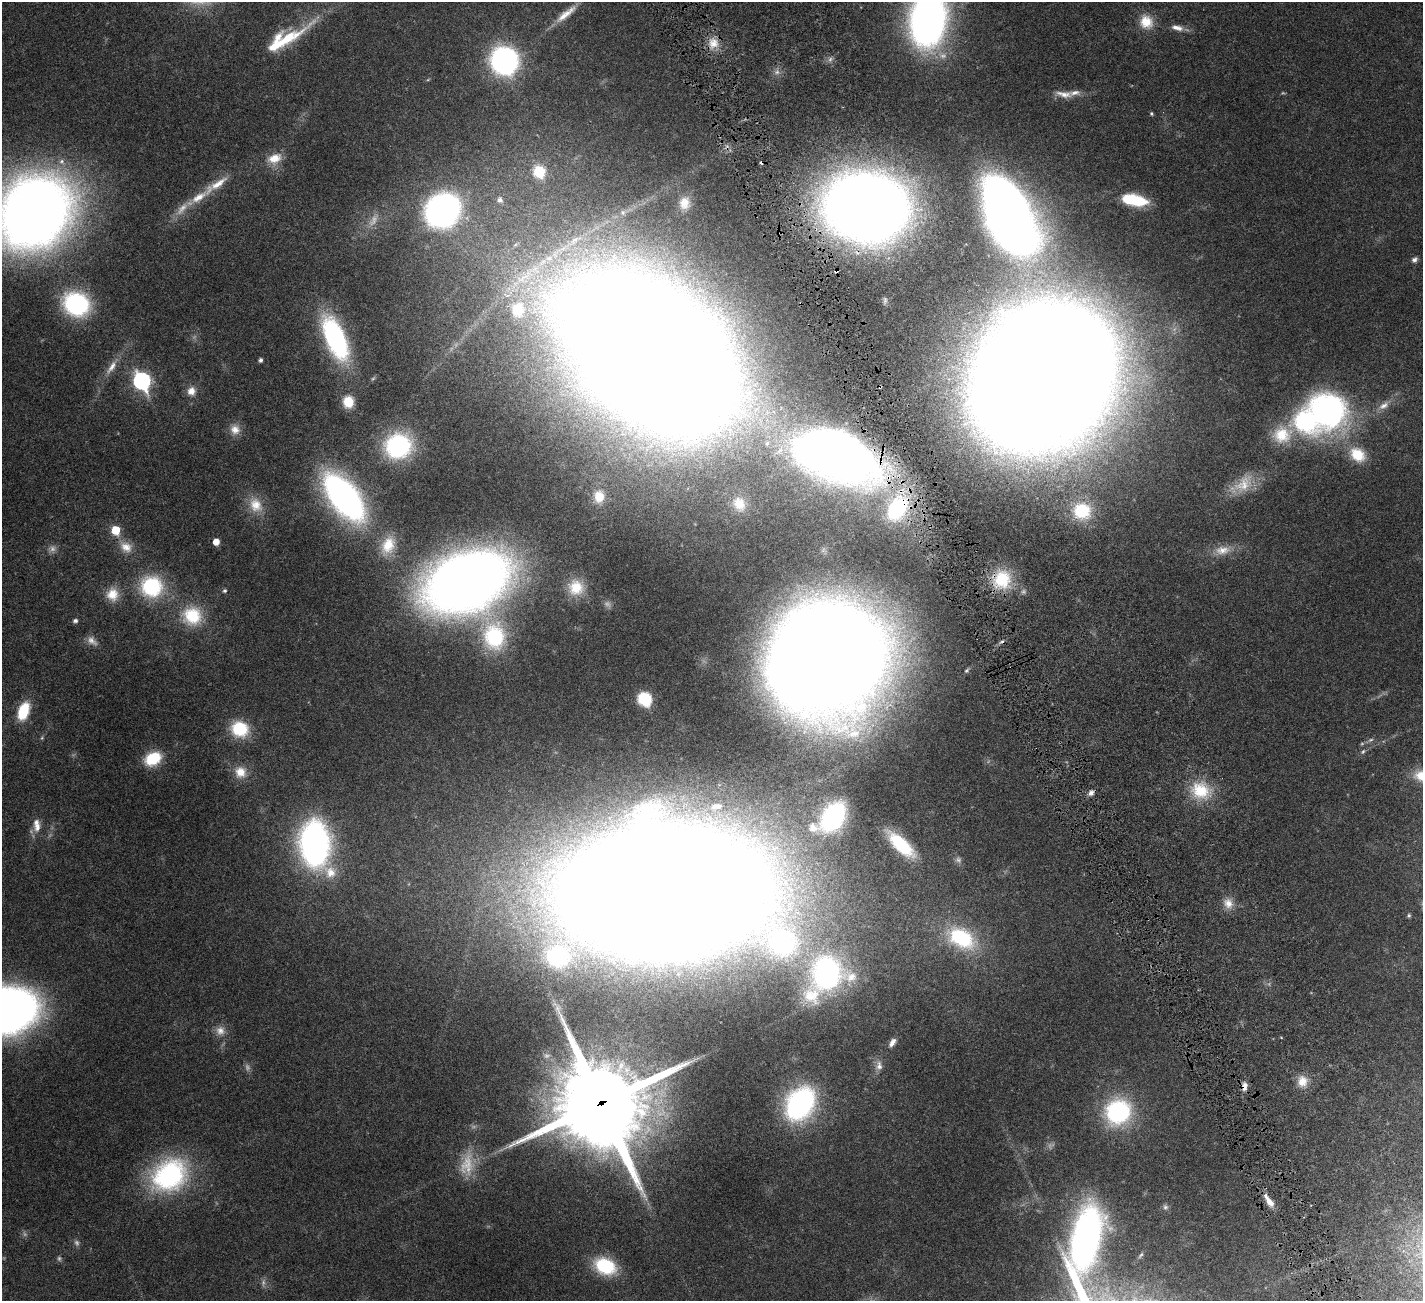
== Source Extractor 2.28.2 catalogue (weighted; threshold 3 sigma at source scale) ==
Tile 6 of 4 x 4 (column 2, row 2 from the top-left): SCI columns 1423-2843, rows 2894-4192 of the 5741 x 5680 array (HDU 1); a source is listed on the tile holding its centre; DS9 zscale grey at full resolution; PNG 1425 x 1303 px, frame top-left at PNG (2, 2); no overlay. Shown black and unused: <1% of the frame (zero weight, under 4 of 8 exposures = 2% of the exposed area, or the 3 px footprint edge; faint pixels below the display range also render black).
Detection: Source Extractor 2.28.2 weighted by HDU 2 'WHT'; one run over the whole footprint, this tile lists its part. Background 0.0348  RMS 0.0021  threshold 0.00866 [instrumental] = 3 sigma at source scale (4.09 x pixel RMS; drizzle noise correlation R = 1.36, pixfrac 0.8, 0.05/0.05 arcsec/px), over >= 5 px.
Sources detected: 124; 14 too faint to see at this stretch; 3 cosmic-ray / hot-pixel residue — not listed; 9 inside a brighter listed object's ellipse — not listed separately; the other 98 listed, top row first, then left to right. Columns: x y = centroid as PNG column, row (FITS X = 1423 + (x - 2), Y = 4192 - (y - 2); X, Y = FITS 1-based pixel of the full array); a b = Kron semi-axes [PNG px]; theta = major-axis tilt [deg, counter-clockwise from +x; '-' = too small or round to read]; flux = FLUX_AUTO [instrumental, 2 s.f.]
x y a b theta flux
566 14 36 9 39 3.4
928 19 43 28 83 110
1146 22 18 17 - 3.9
1177 28 17 7 -13 1.5
287 39 65 12 31 9.8
713 43 15 14 - 2.8
504 61 17 16 - 63
777 72 7 7 - 0.76
1064 94 24 9 -9 2.3
1151 114 5 4 - 0.29
274 158 20 13 20 3.3
539 171 8 8 - 9.7
198 197 38 10 33 5
500 200 7 6 - 0.82
1134 200 24 10 -11 12
685 203 16 13 78 2.6
866 207 49 40 -6 480
442 210 24 22 38 71
34 212 52 43 33 330
1008 216 59 31 -64 250
574 240 14 8 38 1.6
1414 260 8 6 38 0.61
836 271 5 3 - 0.47
76 304 24 20 -29 26
518 309 25 22 -89 8.3
335 338 41 17 -67 37
651 355 105 63 -39 1500
260 360 4 4 - 0.59
111 367 24 8 56 2.2
1042 377 91 74 55 1700
373 378 6 4 20 0.25
142 381 9 7 -64 58
880 387 3 3 - 0.3
191 391 11 10 - 1.7
348 402 10 9 - 3.5
1384 406 17 9 27 1.9
1328 410 48 46 -71 48
235 430 14 13 - 2
1282 435 25 22 16 6.4
767 443 7 6 - 0.59
398 446 28 26 15 20
837 452 76 45 -27 200
1358 455 20 15 -37 5.6
1244 484 32 18 43 5.2
599 496 15 12 -87 3.1
344 497 41 19 -52 87
739 504 19 14 -55 2.9
256 505 22 17 -60 4.2
897 508 35 25 61 20
1082 511 24 22 -5 10
116 530 6 5 - 7.2
216 542 5 5 - 2.3
388 545 24 17 69 4.8
126 547 18 14 -32 2.8
1222 550 22 12 6 3
1002 579 26 23 -79 8.8
468 581 57 38 21 290
152 586 25 24 - 15
576 587 21 20 - 5.3
225 591 5 5 - 0.41
112 594 17 16 - 3.5
192 616 26 24 -11 8.8
75 621 5 5 - 0.59
494 636 39 29 -79 16
828 658 71 67 23 990
645 699 8 8 - 17
23 711 17 10 70 7.8
240 729 19 17 -20 8
1363 752 8 5 49 0.45
153 758 18 13 27 7.1
240 772 16 15 - 3.1
1200 790 26 23 -27 8.3
1091 793 7 6 - 0.82
717 806 17 8 9 2
833 817 26 17 56 26
37 827 16 9 81 1.8
315 844 34 21 -80 81
901 845 26 11 -43 13
665 893 127 71 1 2200
1228 903 14 13 - 2.3
1409 915 5 4 - 0.3
961 938 36 23 -30 17
826 973 44 39 81 40
5 1010 42 29 11 220
220 1031 13 12 - 1.8
892 1042 11 5 55 1.1
879 1066 14 8 -88 1.2
1302 1081 16 13 -84 2.7
1244 1086 12 7 87 1.3
800 1103 34 25 57 38
601 1104 33 31 -57 2400
1118 1112 28 26 42 21
169 1175 46 36 35 30
1269 1201 18 6 -55 2.1
1165 1207 8 7 - 0.6
1086 1239 60 24 77 98
1141 1255 10 4 55 0.42
605 1266 23 16 -23 11
Overlapping masked pixels (flux is a lower limit): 11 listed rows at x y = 866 207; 836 271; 651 355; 1042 377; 880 387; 837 452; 897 508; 1002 579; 828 658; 1244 1086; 601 1104
Isophote crosses this tile's border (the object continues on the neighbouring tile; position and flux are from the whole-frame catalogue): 4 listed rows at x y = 928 19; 34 212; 5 1010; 1086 1239